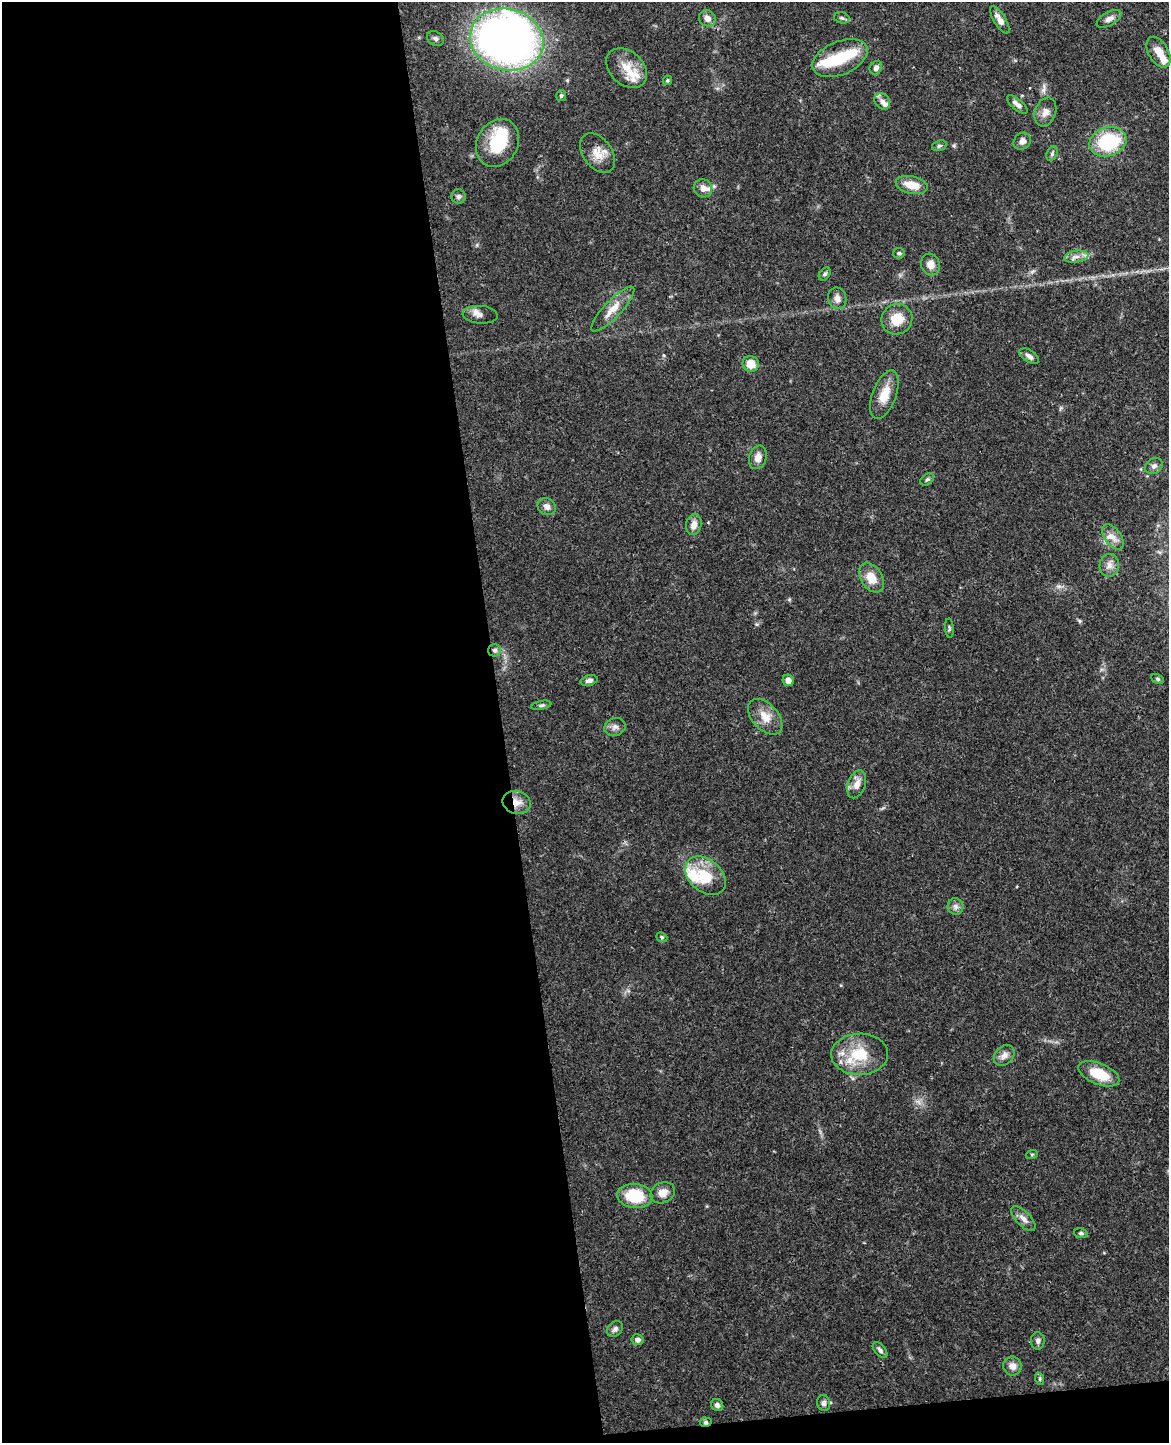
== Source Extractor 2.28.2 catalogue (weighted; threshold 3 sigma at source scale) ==
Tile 9 of 4 x 3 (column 1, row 3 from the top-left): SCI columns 57-1223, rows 145-1585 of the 4783 x 4717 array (HDU 1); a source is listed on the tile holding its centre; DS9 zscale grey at full resolution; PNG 1171 x 1445 px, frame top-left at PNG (2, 2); each listed source drawn as its Kron ellipse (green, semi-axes under 4 px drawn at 4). Shown black and unused: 44% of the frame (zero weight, under 3 of 4 exposures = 6% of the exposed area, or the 3 px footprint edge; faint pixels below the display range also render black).
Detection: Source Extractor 2.28.2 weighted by HDU 2 'WHT'; one run over the whole footprint, this tile lists its part. Background 0.0784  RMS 0.0036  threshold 0.0162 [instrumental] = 3 sigma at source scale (4.5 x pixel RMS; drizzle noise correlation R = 1.50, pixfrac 1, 0.05/0.05 arcsec/px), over >= 5 px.
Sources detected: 84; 3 inside a brighter object's white glare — neither listed nor drawn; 8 inside a brighter listed object's ellipse — not listed separately; the other 73 listed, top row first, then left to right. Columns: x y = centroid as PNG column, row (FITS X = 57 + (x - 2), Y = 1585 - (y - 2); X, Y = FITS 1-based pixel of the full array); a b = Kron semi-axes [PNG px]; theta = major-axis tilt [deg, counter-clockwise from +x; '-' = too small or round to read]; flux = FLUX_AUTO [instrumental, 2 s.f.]
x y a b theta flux
707 18 9 8 - 2.3
842 18 8 5 -16 0.74
1109 19 13 6 30 1.8
1000 20 15 6 -58 2.6
435 38 9 6 -32 1.1
507 40 37 30 -15 250
1158 52 17 10 -59 4.3
840 58 29 16 23 13
627 68 23 16 -42 7.3
876 68 7 6 - 1.5
667 80 5 4 - 0.5
561 95 5 5 - 0.65
882 101 9 7 -48 1.5
1017 104 12 5 -41 1.9
1045 112 15 10 69 2.9
1022 141 9 8 - 1.6
1108 142 19 14 16 25
498 143 25 20 62 16
939 146 8 5 18 0.79
598 153 22 14 -54 5.2
1052 154 8 5 65 0.75
912 185 16 8 -13 5.8
703 188 9 8 - 2.5
458 197 7 7 - 1
899 253 6 5 - 0.7
1076 257 12 6 9 1.9
930 265 11 9 -72 2.8
825 274 7 5 52 0.76
837 298 11 9 -76 2.4
613 309 30 8 46 5.5
480 315 17 9 -4 2.1
897 319 16 15 - 6.8
1029 356 11 5 -33 1.5
751 364 8 8 - 4.9
884 395 25 12 69 6.5
758 457 12 8 72 2.9
1154 466 9 7 36 1.4
927 479 7 5 38 0.69
547 506 9 8 - 1.9
694 525 10 7 78 2.7
1113 537 14 8 -53 2.7
1109 565 11 9 83 2.3
871 578 16 10 -57 5.7
949 628 10 4 -86 0.64
495 650 6 6 - 1.1
1158 679 7 4 -27 0.61
589 680 9 5 14 1.1
788 680 6 5 - 1.9
541 705 10 3 11 0.71
765 717 21 13 -48 5.2
615 727 11 9 18 1.7
857 784 14 8 71 3.1
517 802 14 11 -14 3.8
705 876 23 16 -41 11
956 907 8 8 - 1.4
662 937 6 4 -22 0.52
860 1054 28 20 1 14
1004 1056 12 9 46 2.1
1099 1074 22 10 -22 10
1032 1154 6 4 19 0.46
663 1193 12 10 26 3.3
635 1196 18 12 -7 14
1023 1219 16 7 -46 2.3
1081 1233 7 5 -10 0.8
615 1329 9 7 45 1.2
637 1340 6 5 - 1.5
1038 1341 8 7 - 1.2
880 1350 9 5 -50 1
1012 1366 9 9 - 2.4
1040 1379 6 4 -72 0.52
824 1403 8 6 -79 1.3
717 1405 6 6 - 1.1
706 1422 6 4 -3 0.86
Overlapping masked pixels (flux is a lower limit): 3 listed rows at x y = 495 650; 517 802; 706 1422